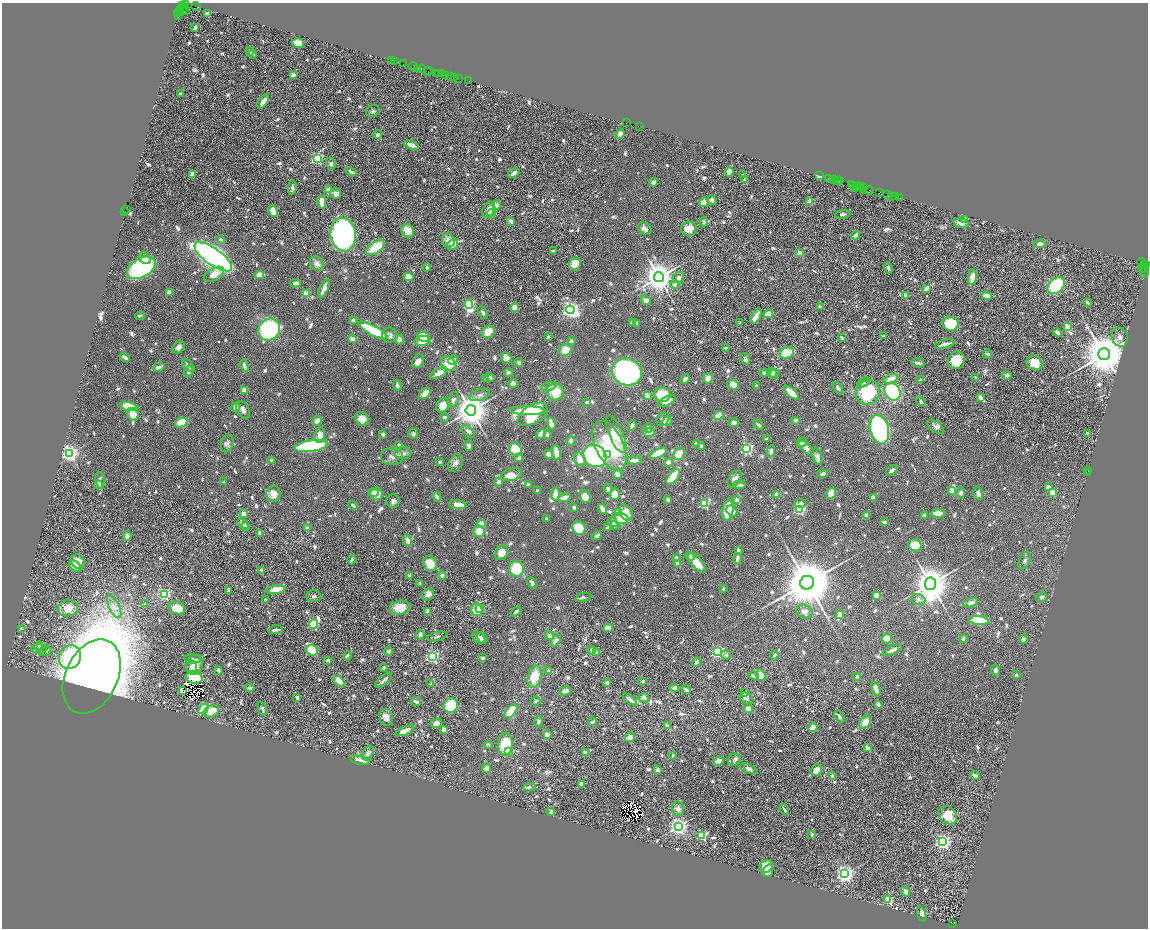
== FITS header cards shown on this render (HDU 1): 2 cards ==
NAXIS1  =                 2292
NAXIS2  =                 1852

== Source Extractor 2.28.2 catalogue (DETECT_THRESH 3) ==
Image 2292 x 1852 px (HDU 1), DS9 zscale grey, zoomed out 1/2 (1 PNG px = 2 x 2 image px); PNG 1150 x 930 px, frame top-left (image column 1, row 1851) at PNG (2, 3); each listed source drawn as its Kron ellipse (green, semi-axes under 4 px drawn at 4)
Background 1.22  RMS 0.032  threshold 0.0958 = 3 sigma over >= 5 px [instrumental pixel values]
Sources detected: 1625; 92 cannot appear on this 1/2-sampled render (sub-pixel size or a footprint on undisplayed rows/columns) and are neither listed nor drawn; of the other 1533, the 500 brightest by FLUX_AUTO listed and drawn (1033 fainter detections omitted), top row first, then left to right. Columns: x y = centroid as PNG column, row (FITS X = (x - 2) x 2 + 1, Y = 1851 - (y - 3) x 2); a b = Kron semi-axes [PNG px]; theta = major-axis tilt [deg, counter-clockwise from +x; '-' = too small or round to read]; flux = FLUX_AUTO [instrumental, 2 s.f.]
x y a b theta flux
185 4 2 2 - 130
183 5 2 1 - 23
196 6 4 1 - 110
182 7 2 1 - 30
184 8 2 2 - 110
180 10 2 1 - 48
186 10 4 2 - 320
182 11 4 1 - 270
179 12 2 1 - 94
178 13 2 1 - 110
207 14 4 3 - 42
178 16 3 1 - 160
195 27 4 2 - 25
298 43 6 5 - 90
250 51 4 3 - 18
253 54 4 3 - 30
392 60 2 1 - 130
394 61 2 1 - 72
403 64 2 1 - 65
413 67 4 2 - 290
418 68 3 2 - 310
422 68 4 1 - 270
429 70 4 1 - 170
428 72 2 2 - 320
437 73 3 1 - 110
439 73 2 1 - 91
441 74 2 1 - 130
293 75 4 4 - 29
446 76 3 3 - 430
451 77 3 2 - 220
455 78 3 1 - 46
459 79 2 2 - 110
469 81 3 1 - 25
180 94 3 3 - 18
263 101 8 3 56 58
373 111 7 5 24 18
626 123 2 1 - 43
640 126 2 1 - 19
620 134 5 4 - 69
378 135 4 3 - 34
411 145 7 3 -18 77
317 159 3 3 - 1200
331 164 6 5 - 18
351 172 6 2 -29 26
729 172 5 4 - 53
514 173 6 3 34 37
192 174 4 3 - 130
743 175 3 3 - 19
819 176 3 2 - 40
828 178 2 1 - 51
744 180 3 2 - 20
833 180 2 1 - 96
835 180 2 1 - 71
837 181 3 1 - 190
840 181 2 1 - 47
653 182 4 4 - 22
852 185 2 1 - 64
854 186 3 2 - 220
858 186 2 2 - 96
856 187 3 1 - 380
859 187 2 1 - 120
292 188 7 3 83 24
863 188 4 1 - 240
329 190 4 4 - 51
869 190 4 2 - 460
863 191 3 1 - 150
879 192 4 2 - 140
336 194 5 5 - 43
887 195 4 3 - 280
892 196 3 1 - 230
896 196 4 1 - 74
900 198 2 1 - 93
712 200 5 4 - 24
810 201 3 2 - 220
322 202 6 4 -79 89
704 202 5 5 - 66
496 205 4 3 - 34
126 209 2 1 - 63
489 210 8 5 66 55
125 211 2 1 - 140
273 211 6 4 -64 140
491 214 5 3 - 19
843 214 8 4 6 20
965 219 3 3 - 37
511 221 4 2 - 46
704 222 5 3 - 23
961 223 8 4 -13 41
645 229 7 5 -36 34
689 229 8 7 - 88
408 231 7 6 - 120
343 234 17 12 -82 3100
855 235 4 3 - 28
221 240 4 4 - 20
448 240 7 6 - 73
1040 244 6 4 4 40
453 245 6 5 - 92
375 247 11 5 36 260
553 251 3 3 - 28
799 253 2 2 - 120
213 257 22 8 -36 4400
145 258 7 5 -44 44
1142 262 4 2 - 99
317 263 7 6 - 52
575 264 6 5 - 120
1145 264 3 1 - 160
427 267 4 3 - 22
1143 267 3 1 - 59
141 268 15 9 29 990
888 268 6 3 -73 19
1144 268 5 1 - 190
1145 271 6 2 84 310
214 274 11 6 29 78
259 275 5 4 - 83
409 277 5 4 - 110
659 277 5 5 - 17000
972 277 8 3 81 120
678 278 6 5 - 29
295 283 5 4 - 31
675 284 5 4 - 27
1056 286 10 7 44 510
926 288 4 3 - 59
324 289 10 3 64 66
169 292 2 2 - 160
306 294 3 3 - 210
905 295 4 3 - 23
987 296 5 3 - 120
646 300 5 4 - 37
1087 302 5 3 - 20
469 304 5 3 - 950
820 307 4 2 - 21
515 308 5 4 - 66
570 310 4 4 - 3600
483 313 6 3 -65 24
768 314 4 3 - 91
140 316 5 3 - 18
756 316 8 4 62 80
353 320 4 3 - 36
632 322 3 3 - 34
636 323 4 3 - 20
740 323 3 3 - 20
950 324 8 7 - 320
1067 327 3 3 - 290
269 330 12 10 48 990
373 330 16 5 -28 510
488 332 6 5 - 150
1057 332 5 3 - 23
389 335 7 7 - 48
883 336 2 2 - 23
423 337 6 4 -28 160
548 337 3 2 - 21
1120 337 10 8 -71 37
842 338 3 2 - 37
352 339 3 3 - 66
399 340 5 4 - 39
423 341 8 4 8 170
571 341 3 3 - 22
945 344 10 3 13 53
179 347 7 5 41 46
725 347 3 2 - 24
565 350 6 6 - 100
787 353 7 5 24 220
987 354 4 3 - 28
1104 354 6 6 - 46000
125 357 5 3 - 25
506 358 6 5 - 52
745 359 6 4 -66 25
453 360 5 4 - 28
956 360 9 8 - 210
418 361 7 5 56 53
448 363 8 6 -45 140
519 363 4 3 - 28
918 363 7 2 -16 27
1035 363 8 7 - 130
188 365 8 3 -49 38
244 366 6 2 -70 30
158 367 6 4 15 28
188 372 6 3 78 20
627 372 15 13 -21 2500
439 373 9 4 26 72
508 373 4 3 - 30
764 373 4 3 - 24
772 373 5 4 - 52
774 374 4 3 - 18
1007 375 5 4 - 28
490 377 4 3 - 31
486 378 3 3 - 19
708 378 5 4 - 64
976 378 4 3 - 18
685 379 5 3 - 32
891 379 7 4 21 65
921 380 4 3 - 25
864 382 7 4 28 27
513 383 5 4 - 34
397 385 5 3 - 20
733 385 6 4 -22 73
757 386 3 2 - 23
548 387 7 4 11 19
838 388 7 3 -56 19
244 390 3 3 - 80
555 392 8 8 - 170
868 392 12 12 - 480
892 392 9 7 -57 1100
791 393 9 4 -42 140
425 394 6 4 43 100
480 395 10 5 18 34
647 395 3 3 - 63
662 395 8 7 - 280
981 398 4 3 - 49
453 400 8 5 74 28
667 401 9 4 28 67
921 401 5 3 - 18
587 402 3 2 - 22
443 405 7 6 - 76
128 406 9 4 -14 270
235 407 5 4 - 60
243 410 9 6 -64 39
471 410 5 5 - 22000
528 411 17 4 -2 200
133 414 6 5 - 100
533 414 16 9 32 730
719 416 5 3 - 140
444 417 3 2 - 23
362 419 7 6 - 57
663 419 7 6 - 24
795 420 3 3 - 24
317 421 5 4 - 47
667 421 5 3 - 75
181 422 6 4 25 280
734 422 5 4 - 22
551 424 6 3 -73 97
632 425 5 3 - 28
758 425 6 3 -47 24
936 427 10 5 -38 27
648 428 4 4 - 30
879 429 15 9 -75 1600
468 431 8 4 -41 30
413 433 5 4 - 18
649 433 6 3 0 34
383 434 3 3 - 21
541 434 5 3 - 66
616 434 20 7 -67 240
1087 434 2 2 - 25
320 435 8 5 83 75
547 435 4 3 - 24
766 439 3 2 - 22
571 441 5 4 - 25
802 442 5 4 - 25
227 443 9 6 76 25
696 444 3 2 - 30
399 445 3 2 - 23
609 445 26 14 -64 630
311 446 17 5 8 1100
469 446 5 4 - 28
701 446 3 3 - 28
806 448 9 4 -42 50
515 449 6 6 - 220
747 449 3 3 - 1500
771 451 6 4 83 29
556 452 8 3 -83 110
70 453 4 4 - 3800
403 453 8 6 3 36
658 453 9 4 27 280
548 454 5 4 - 32
608 454 3 2 - 42
679 454 6 5 - 140
595 456 12 11 - 1400
817 456 9 4 -78 42
392 457 11 8 -7 40
519 458 3 2 - 37
580 459 7 5 -55 76
271 460 4 3 - 23
634 460 8 4 3 49
440 462 3 3 - 23
668 462 4 4 - 40
456 463 10 6 55 36
892 470 6 3 37 20
1088 470 3 1 - 93
1087 473 2 1 - 54
511 474 10 6 16 96
618 474 4 3 - 61
823 474 5 3 - 25
673 477 9 4 51 230
735 479 9 6 59 37
100 480 8 4 -80 23
224 481 2 2 - 24
499 482 3 3 - 57
528 484 3 2 - 37
99 485 3 3 - 100
739 485 6 3 2 25
1048 487 4 3 - 40
608 489 5 3 - 21
537 491 3 3 - 24
952 491 4 3 - 77
374 492 5 3 - 20
1052 492 3 2 - 190
831 493 6 4 64 96
961 493 5 4 - 23
978 493 7 4 -74 26
273 494 8 7 - 58
377 494 6 6 - 130
555 494 6 4 86 110
615 494 6 5 - 74
777 495 4 4 - 34
437 497 5 4 - 24
585 497 6 5 - 63
564 498 6 4 15 56
873 498 3 3 - 39
668 500 3 3 - 21
737 500 2 2 - 110
393 501 6 6 - 30
704 503 3 3 - 740
801 503 6 4 -4 25
353 505 5 2 - 20
458 505 9 4 -8 91
574 507 3 2 - 34
602 509 5 3 - 48
799 509 3 3 - 1300
728 510 10 5 79 260
732 511 6 4 -41 39
618 512 3 3 - 140
626 512 9 6 -55 110
938 513 6 4 2 90
244 514 2 2 - 150
866 515 2 2 - 92
924 515 3 3 - 23
546 518 2 2 - 22
621 518 7 5 -18 140
613 522 5 3 - 30
884 522 4 2 - 29
481 523 2 2 - 110
243 524 6 3 -30 30
615 525 4 4 - 18
246 526 3 2 - 20
307 528 4 3 - 22
579 528 7 6 - 200
608 528 4 3 - 25
479 531 5 5 - 110
260 533 2 2 - 120
127 536 5 4 - 43
597 536 5 3 - 35
408 540 6 4 -70 37
915 545 7 6 - 170
738 550 3 2 - 34
501 553 8 6 60 77
690 556 5 4 - 21
676 557 2 2 - 32
737 558 5 3 - 47
352 560 5 2 - 20
1025 561 9 5 67 23
78 562 7 6 - 110
430 563 8 6 -69 160
678 563 2 2 - 130
697 563 12 5 -50 100
75 566 7 4 -39 82
516 569 8 7 - 270
261 570 4 3 - 19
409 576 3 3 - 35
442 576 4 4 - 37
420 583 2 2 - 20
532 583 6 3 -62 22
807 583 7 6 - 71000
930 584 6 5 - 25000
276 589 9 4 6 150
723 589 3 2 - 22
228 590 4 3 - 19
164 594 4 4 - 740
428 594 7 5 50 43
877 595 3 3 - 57
314 596 7 6 - 21
584 597 8 3 7 23
1041 597 6 5 - 19
918 599 7 5 -19 34
265 600 3 2 - 19
971 603 8 4 17 35
145 604 3 3 - 22
114 607 12 5 -64 47
68 608 10 8 5 98
177 608 8 6 -15 130
400 608 10 7 8 120
480 609 4 3 - 54
477 610 6 5 - 230
428 611 2 2 - 95
516 612 6 2 38 19
804 612 8 6 -23 50
840 614 4 4 - 78
979 620 10 4 -6 420
313 624 5 3 - 860
21 628 2 2 - 21
608 628 5 3 - 77
275 630 7 2 9 34
420 634 5 4 - 23
437 636 10 4 13 21
549 636 5 4 - 39
479 638 7 5 -39 39
482 638 6 3 -62 22
963 638 4 3 - 29
887 639 5 5 - 94
1023 639 4 3 - 34
556 641 7 3 54 45
39 646 5 4 - 21
39 649 7 5 -6 25
312 650 6 5 - 380
591 650 4 3 - 19
892 650 10 3 25 47
45 651 6 5 - 17
389 651 4 4 - 22
717 652 4 3 - 1600
597 653 4 3 - 32
726 655 5 4 - 19
774 655 4 3 - 20
347 656 5 3 - 18
432 656 4 3 - 1700
70 657 12 10 62 560
483 658 3 3 - 18
193 659 8 4 -7 18
328 660 4 3 - 19
696 662 4 3 - 34
195 665 10 8 72 91
192 667 6 5 - 24
384 668 3 2 - 32
218 670 4 3 - 29
995 670 5 3 - 34
548 671 4 3 - 33
761 675 6 4 -70 190
1016 675 2 2 - 26
92 676 39 26 64 33000
754 676 5 3 - 22
534 677 11 6 73 190
857 677 4 3 - 19
194 678 8 6 -13 240
383 680 10 4 38 32
339 681 6 4 -46 160
643 681 2 2 - 27
607 683 4 3 - 22
431 684 2 2 - 61
250 688 4 4 - 19
675 688 4 3 - 29
876 689 7 3 -72 66
686 690 5 3 - 23
182 691 4 2 - 47
565 691 6 4 16 44
744 693 4 3 - 21
297 697 4 3 - 22
644 698 5 4 - 27
746 698 7 5 -28 26
630 699 8 3 -35 42
536 701 5 3 - 25
416 702 5 2 - 23
878 704 3 3 - 22
451 706 7 7 - 560
203 709 6 3 51 270
262 709 7 4 -70 23
748 709 4 4 - 90
211 711 8 5 23 110
511 711 8 4 49 210
839 716 6 4 -55 21
386 717 9 7 -70 55
538 722 5 4 - 19
592 722 4 3 - 22
865 722 7 5 57 99
436 723 6 4 18 48
668 726 4 2 - 33
813 727 5 4 - 87
444 730 4 3 - 48
405 731 10 4 22 65
547 734 2 2 - 190
630 737 5 4 - 35
488 744 4 3 - 20
505 744 11 7 85 320
868 748 2 2 - 120
509 752 4 3 - 110
585 752 4 2 - 37
368 753 8 5 60 26
673 755 3 2 - 21
360 760 10 4 -15 67
735 760 7 5 27 26
718 761 5 4 - 38
486 768 5 4 - 47
749 769 9 4 -23 36
658 770 3 3 - 43
816 770 6 5 - 75
832 776 3 3 - 24
975 776 4 2 - 49
581 784 4 3 - 17
530 787 6 4 4 18
678 809 7 6 - 43
784 809 6 2 -58 24
551 812 3 3 - 44
948 815 10 8 -40 170
678 826 4 4 - 4100
702 835 3 3 - 670
812 835 3 2 - 21
942 841 4 4 - 2400
766 866 7 6 - 180
768 871 6 4 70 66
845 874 4 4 - 3700
905 891 5 4 - 53
888 900 3 3 - 470
922 914 8 4 -74 41
953 924 4 2 - 560
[1033 fainter detections neither listed nor drawn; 92 sub-pixel or undisplayed-footprint detections neither listed nor drawn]